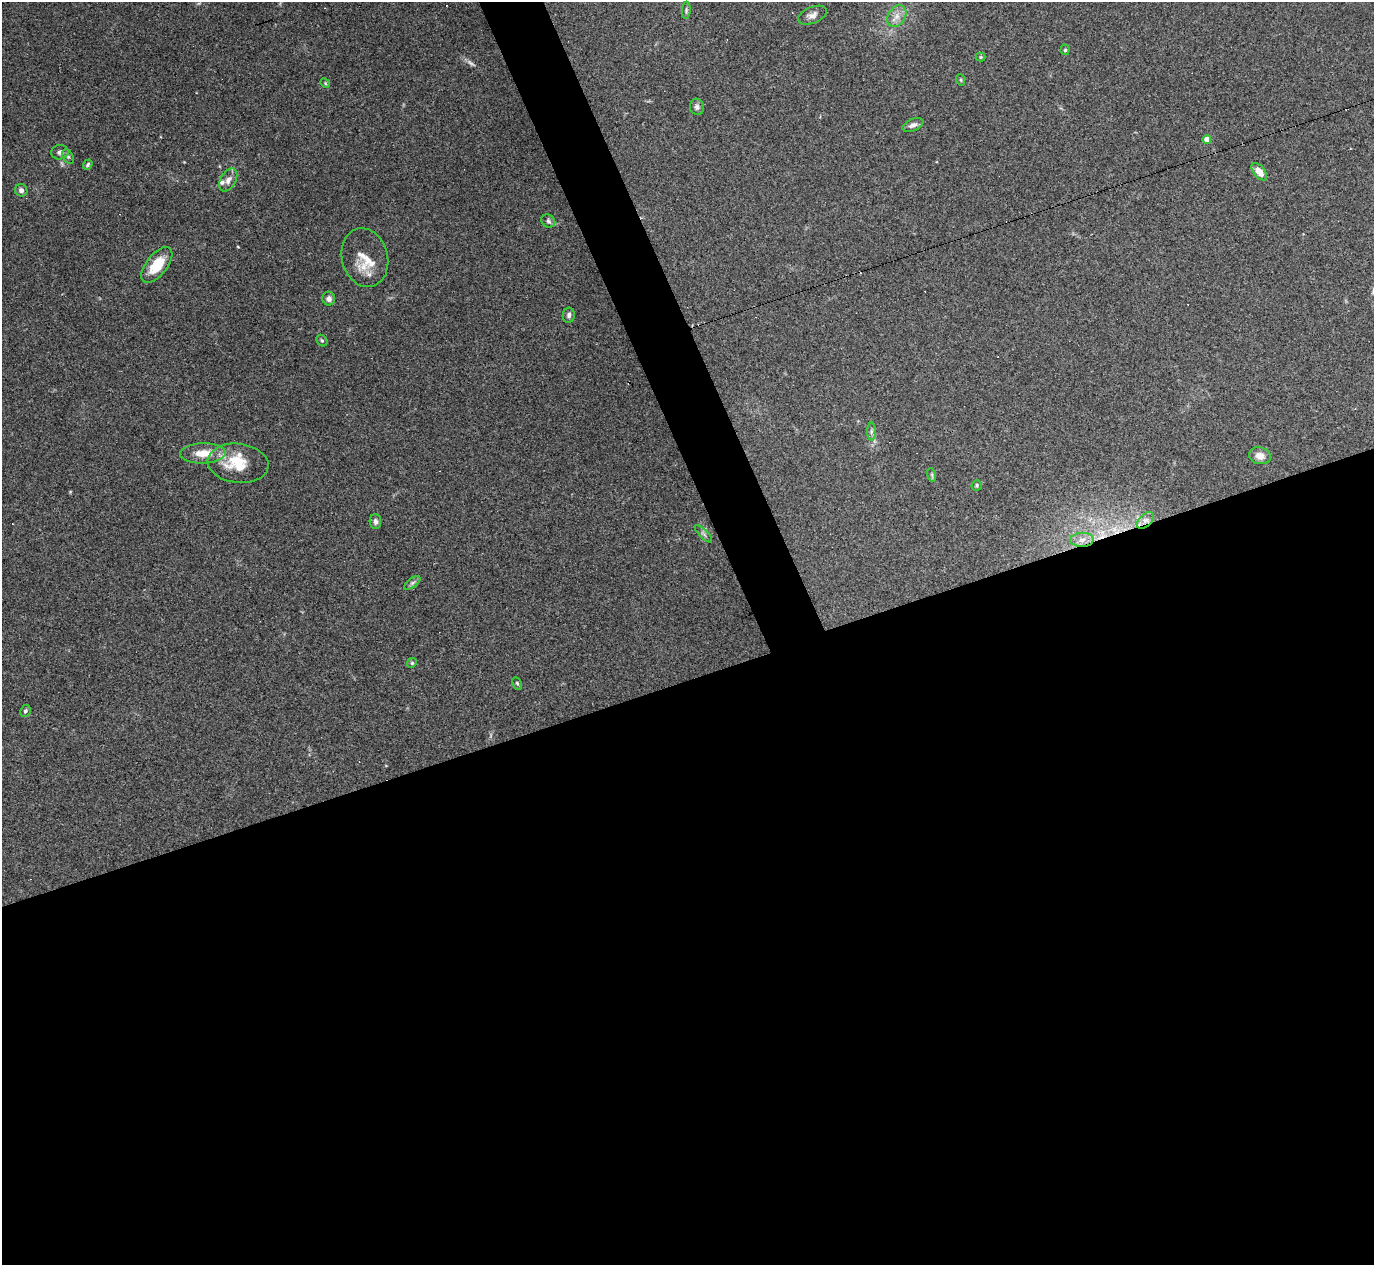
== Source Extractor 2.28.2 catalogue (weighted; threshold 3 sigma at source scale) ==
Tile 15 of 4 x 4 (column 3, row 4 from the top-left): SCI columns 2745-4116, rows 275-1537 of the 5488 x 5473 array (HDU 1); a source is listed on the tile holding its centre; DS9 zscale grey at full resolution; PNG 1376 x 1267 px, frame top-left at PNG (2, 2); each listed source drawn as its Kron ellipse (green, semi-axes under 4 px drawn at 4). Shown black and unused: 49% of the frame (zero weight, under 3 of 4 exposures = <1% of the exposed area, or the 3 px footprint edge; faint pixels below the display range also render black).
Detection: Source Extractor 2.28.2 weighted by HDU 2 'WHT'; one run over the whole footprint, this tile lists its part. Background 0.16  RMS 0.0052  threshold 0.0233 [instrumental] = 3 sigma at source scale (4.5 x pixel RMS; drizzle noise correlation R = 1.50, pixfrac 1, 0.05/0.05 arcsec/px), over >= 5 px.
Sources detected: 44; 2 too faint to see at this stretch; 3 cosmic-ray / hot-pixel residue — neither listed nor drawn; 3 inside a brighter listed object's ellipse — not listed separately; the other 36 listed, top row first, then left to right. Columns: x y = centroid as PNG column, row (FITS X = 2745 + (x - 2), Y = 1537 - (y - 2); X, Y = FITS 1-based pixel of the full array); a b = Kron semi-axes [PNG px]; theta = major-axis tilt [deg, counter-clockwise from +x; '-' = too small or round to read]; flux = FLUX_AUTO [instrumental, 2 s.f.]
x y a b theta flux
686 10 9 3 85 0.9
812 15 15 8 23 2.9
897 16 12 8 57 3.9
1065 50 5 4 - 0.83
981 57 5 4 - 0.64
961 80 6 3 -71 0.54
325 83 5 4 - 0.59
697 107 8 7 - 1.6
913 125 11 6 22 2.1
1207 140 4 4 - 6
60 152 9 7 14 1.7
68 157 8 5 -62 1
88 165 6 4 52 0.8
1259 172 10 5 -50 5.7
228 180 12 7 59 2.9
21 190 6 6 - 1.4
548 221 7 6 - 1.2
365 258 30 23 -76 11
157 265 21 10 52 13
329 299 7 6 - 1.7
569 315 7 6 - 1.6
322 340 6 5 - 0.77
871 432 9 4 90 1.3
203 453 23 10 2 9.6
1260 456 11 8 -13 4.1
238 463 30 19 -7 18
932 475 7 4 -73 0.75
977 485 5 5 - 0.77
1145 520 10 6 43 2.1
375 522 7 6 - 1.7
703 534 12 3 -45 1
1082 540 12 7 1 3.3
412 583 9 4 35 1.4
412 663 5 4 - 0.62
517 683 6 4 -63 0.75
25 711 6 5 - 0.91
Overlapping masked pixels (flux is a lower limit): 2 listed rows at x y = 1145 520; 1082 540